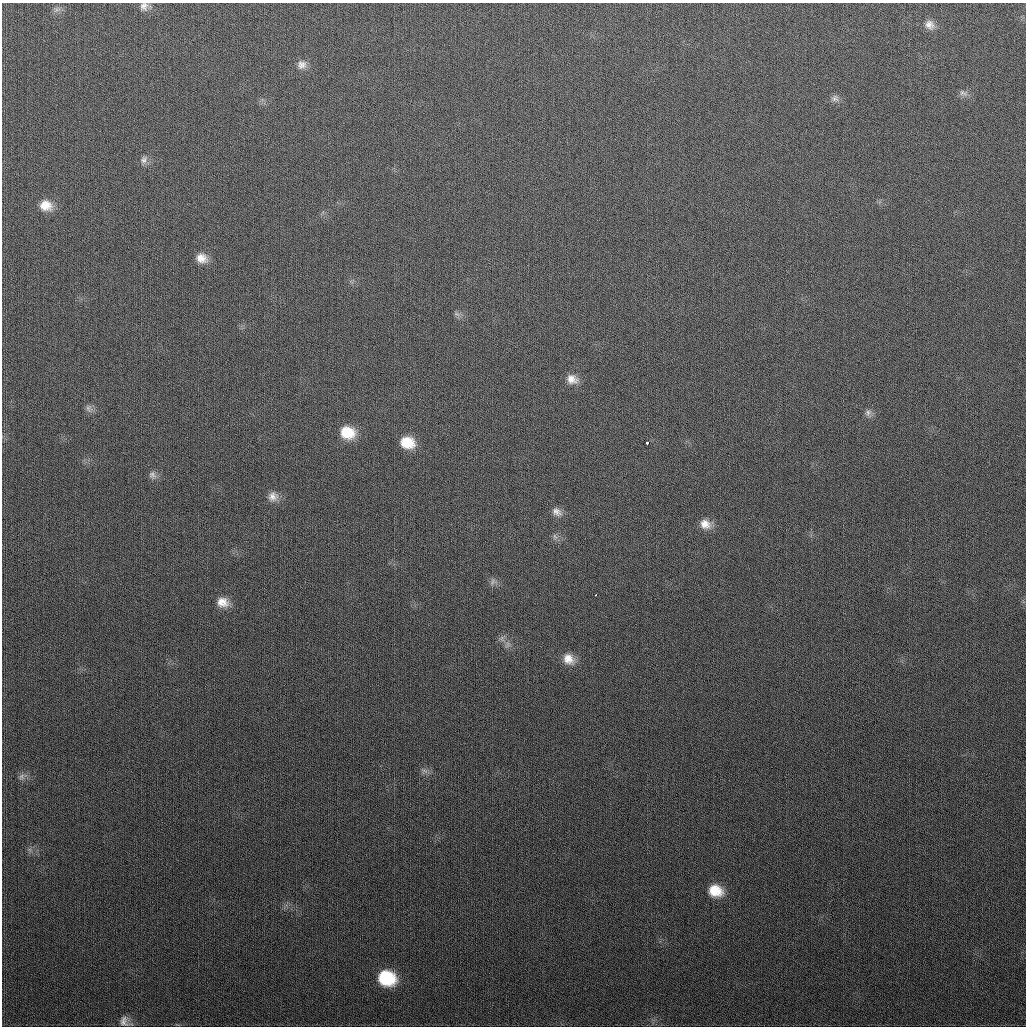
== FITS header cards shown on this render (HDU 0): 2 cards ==
NAXIS1  =                 1024
NAXIS2  =                 1024

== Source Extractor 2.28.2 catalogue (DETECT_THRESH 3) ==
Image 1024 x 1024 px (HDU 0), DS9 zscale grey, 1 PNG px = 1 image px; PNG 1028 x 1028 px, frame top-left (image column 1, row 1024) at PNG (2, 3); no overlay
Background 299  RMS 12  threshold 35.3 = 3 sigma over >= 5 px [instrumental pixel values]
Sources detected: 31; all 31 listed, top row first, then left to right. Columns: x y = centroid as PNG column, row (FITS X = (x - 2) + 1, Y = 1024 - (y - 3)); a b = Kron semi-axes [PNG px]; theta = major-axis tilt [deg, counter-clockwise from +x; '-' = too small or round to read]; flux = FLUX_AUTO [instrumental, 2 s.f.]
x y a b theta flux
144 6 11 11 - 4600
57 10 12 5 27 2900
929 25 13 11 -53 6400
302 65 12 11 - 5800
963 93 12 7 -26 3400
835 98 10 9 - 3200
144 160 11 8 66 3700
46 205 15 12 -15 11000
201 258 13 11 -15 8600
457 314 8 4 -35 2100
572 379 14 11 -16 7600
88 408 10 7 77 3200
868 413 9 8 - 3300
347 433 16 13 -13 22000
407 442 15 12 -13 19000
648 443 3 3 - 12000
152 475 11 9 -63 3700
273 496 13 13 - 6700
557 512 14 10 -28 5400
705 524 14 12 -24 8400
555 536 9 5 -69 2200
493 582 10 6 70 2900
596 595 3 2 - 1100
223 602 15 12 -17 9300
508 644 8 5 -90 2300
568 659 15 12 -40 9900
424 771 9 4 -19 2000
21 777 9 8 - 3100
715 891 15 12 -20 17000
387 978 17 14 -17 40000
124 1021 15 11 -42 5500
At the frame edge (FLAGS 8, measured only in part): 1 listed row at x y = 144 6